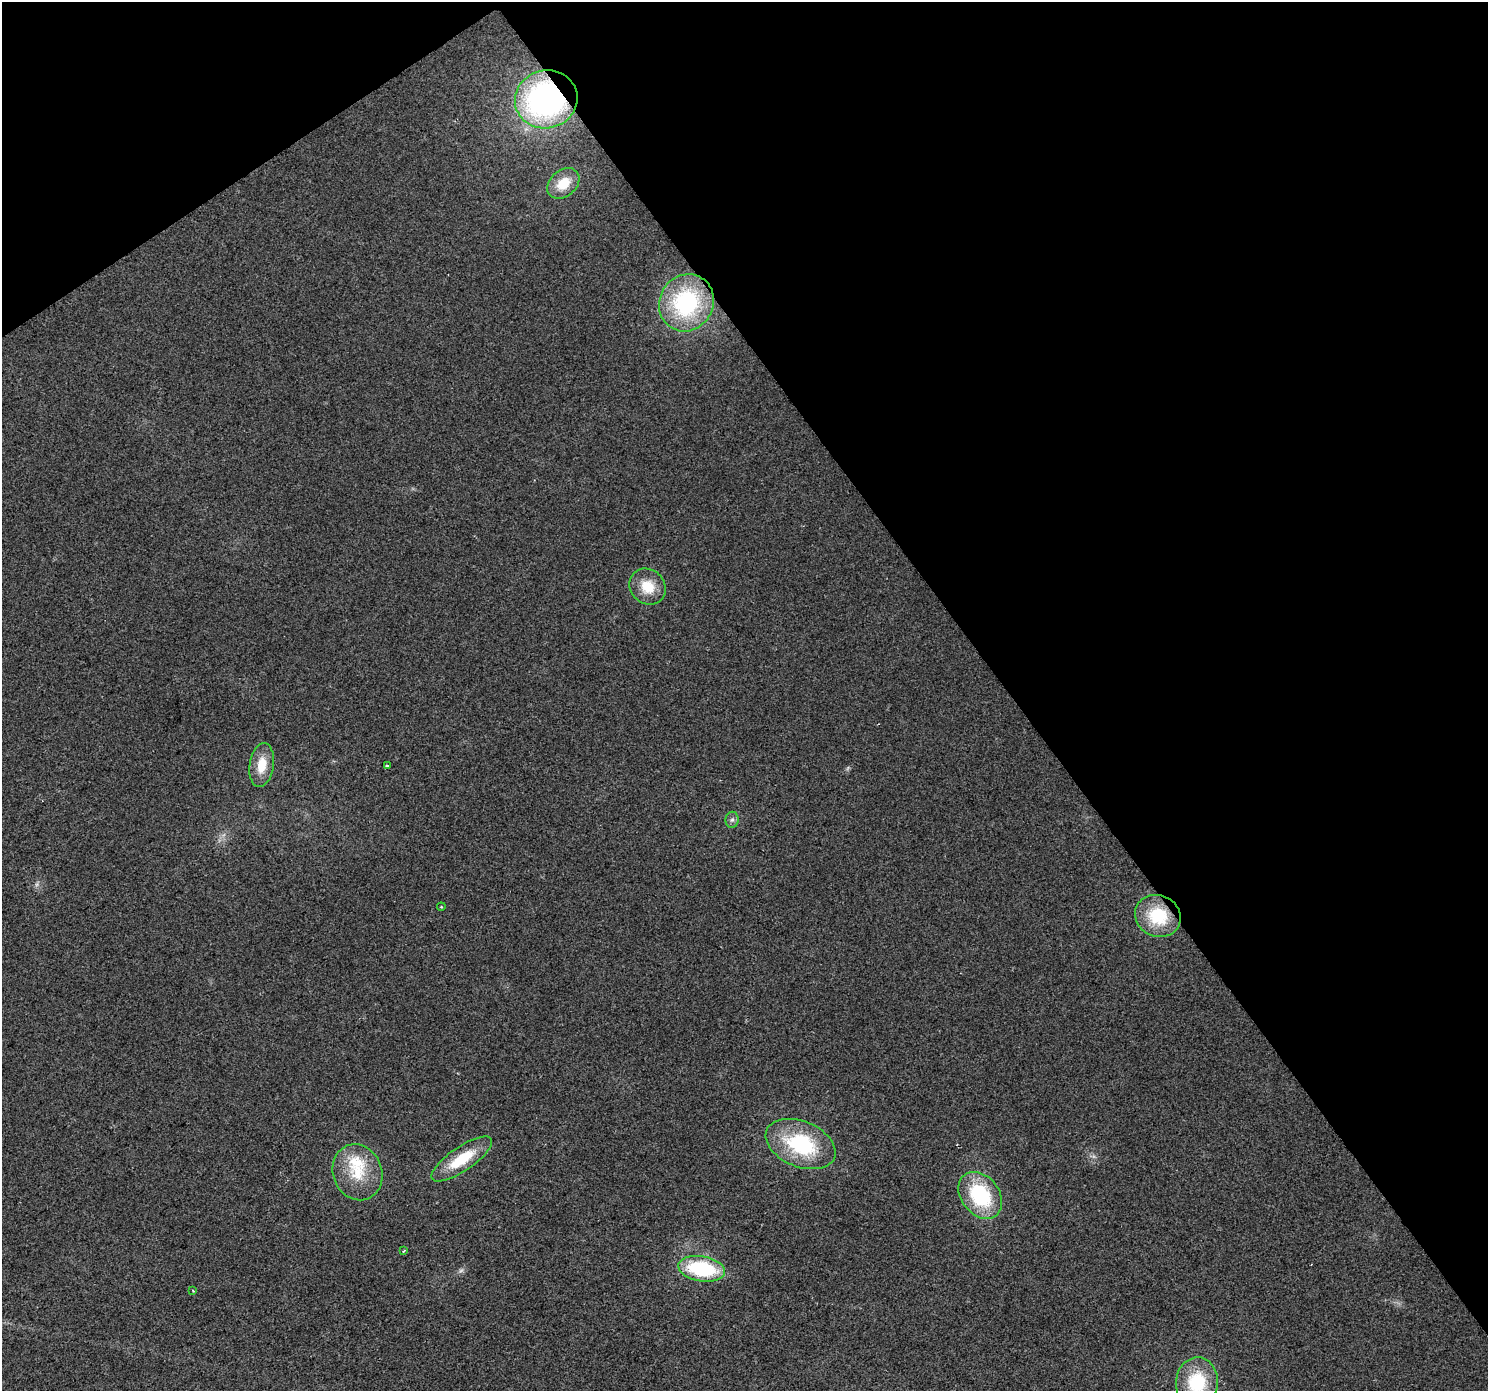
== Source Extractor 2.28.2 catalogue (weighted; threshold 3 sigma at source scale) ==
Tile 3 of 4 x 4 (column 3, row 1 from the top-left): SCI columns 2976-4461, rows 4358-5746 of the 5947 x 5874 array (HDU 1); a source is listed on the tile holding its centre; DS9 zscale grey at full resolution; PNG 1490 x 1393 px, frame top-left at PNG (2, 2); each listed source drawn as its Kron ellipse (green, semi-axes under 4 px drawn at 4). Shown black and unused: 36% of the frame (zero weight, under 2 of 3 exposures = <1% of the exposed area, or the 3 px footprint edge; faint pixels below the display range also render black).
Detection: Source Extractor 2.28.2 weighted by HDU 2 'WHT'; one run over the whole footprint, this tile lists its part. Background 0.0314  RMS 0.0063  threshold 0.0285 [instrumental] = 3 sigma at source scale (4.5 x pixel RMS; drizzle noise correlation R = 1.50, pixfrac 1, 0.0396/0.0396 arcsec/px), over >= 5 px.
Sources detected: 20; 2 too faint to see at this stretch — neither listed nor drawn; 1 inside a brighter listed object's ellipse — not listed separately; the other 17 listed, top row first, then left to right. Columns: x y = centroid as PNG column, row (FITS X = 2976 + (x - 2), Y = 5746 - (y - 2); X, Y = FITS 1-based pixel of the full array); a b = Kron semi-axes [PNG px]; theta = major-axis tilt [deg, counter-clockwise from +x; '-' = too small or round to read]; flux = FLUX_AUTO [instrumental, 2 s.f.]
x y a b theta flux
546 99 31 29 15 180
563 183 18 13 40 14
686 303 29 27 58 81
648 587 19 17 -42 16
262 765 22 12 81 14
387 766 4 3 - 0.8
732 820 8 6 87 2.1
441 907 4 3 - 0.51
1158 916 23 20 -23 32
801 1144 36 22 -22 57
462 1159 36 12 34 26
357 1172 28 24 -68 25
980 1195 26 19 -52 53
404 1251 3 2 - 0.67
702 1269 23 12 -9 57
193 1291 3 3 - 0.57
1197 1383 25 21 85 36
Overlapping masked pixels (flux is a lower limit): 1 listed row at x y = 546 99
Isophote crosses this tile's border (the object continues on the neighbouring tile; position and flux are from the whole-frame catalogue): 1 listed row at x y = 1197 1383